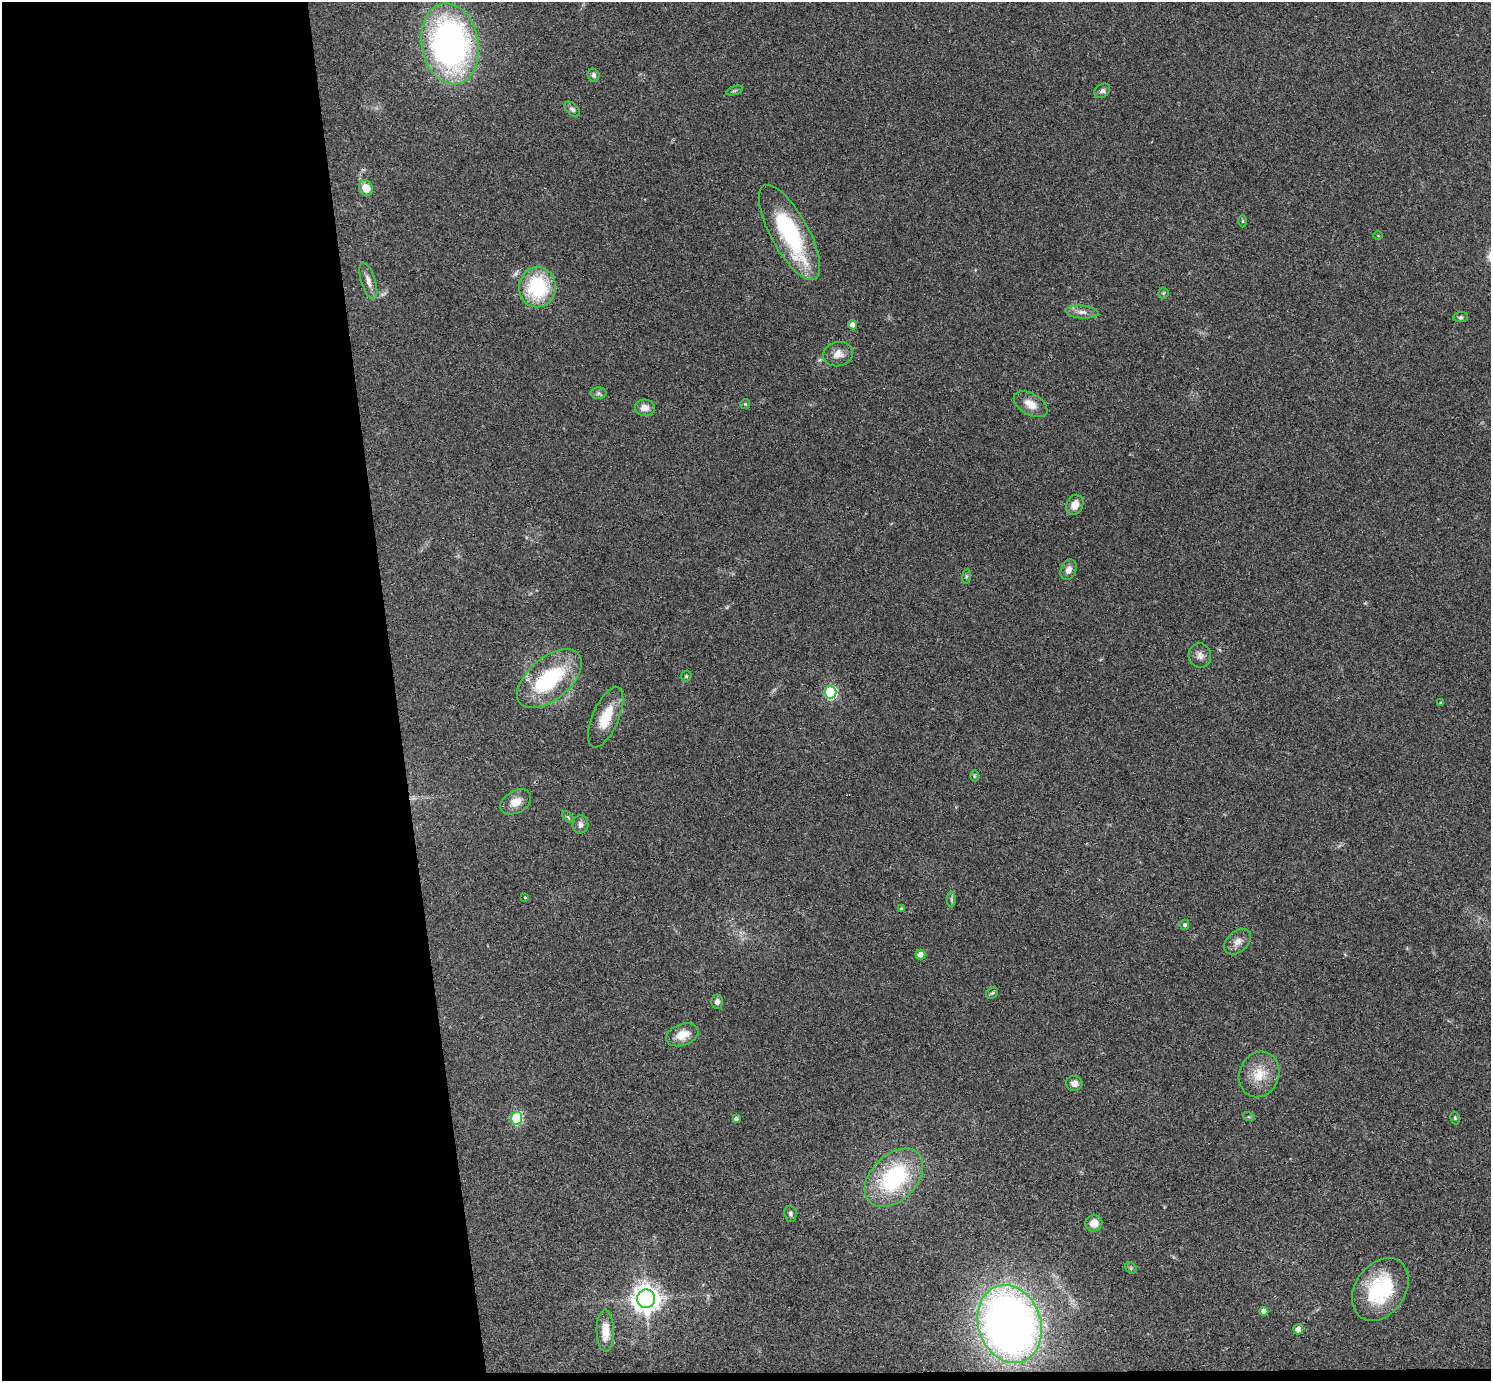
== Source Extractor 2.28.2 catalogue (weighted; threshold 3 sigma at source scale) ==
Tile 7 of 3 x 3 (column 1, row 3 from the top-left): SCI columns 58-1546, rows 238-1616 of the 4582 x 4510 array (HDU 1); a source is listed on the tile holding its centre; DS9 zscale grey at full resolution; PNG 1493 x 1383 px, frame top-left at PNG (2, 2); each listed source drawn as its Kron ellipse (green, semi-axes under 4 px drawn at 4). Shown black and unused: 27% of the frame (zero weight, under 3 of 4 exposures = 6% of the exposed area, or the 3 px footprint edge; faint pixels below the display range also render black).
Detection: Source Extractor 2.28.2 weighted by HDU 2 'WHT'; one run over the whole footprint, this tile lists its part. Background 0.081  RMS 0.0058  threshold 0.026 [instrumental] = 3 sigma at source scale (4.5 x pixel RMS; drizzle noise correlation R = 1.50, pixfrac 1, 0.05/0.05 arcsec/px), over >= 5 px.
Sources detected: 61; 1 too faint to see at this stretch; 1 inside a brighter object's white glare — neither listed nor drawn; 1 inside a brighter listed object's ellipse — not listed separately; the other 58 listed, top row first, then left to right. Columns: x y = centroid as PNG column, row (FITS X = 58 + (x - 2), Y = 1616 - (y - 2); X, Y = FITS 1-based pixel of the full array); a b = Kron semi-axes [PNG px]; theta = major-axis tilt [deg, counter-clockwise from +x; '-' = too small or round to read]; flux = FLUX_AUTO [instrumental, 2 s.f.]
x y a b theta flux
450 44 41 28 -79 220
593 75 6 6 - 1.8
734 91 8 3 19 1.1
1102 91 9 6 36 1.9
572 109 9 5 -44 1.7
366 188 8 6 -60 8.4
1243 221 6 4 -90 0.71
789 232 53 19 -61 60
1378 235 4 3 - 0.39
368 281 19 7 -72 3.9
537 287 20 18 83 45
1163 293 5 5 - 0.79
1082 312 17 6 -4 3.6
1460 317 7 5 6 1.1
852 325 5 4 - 3.3
838 354 15 12 15 5.6
598 393 8 6 0 1.3
745 404 5 5 - 0.77
1031 404 18 10 -30 7.8
645 408 10 8 -6 5
1075 505 10 8 66 6.3
1069 570 11 7 66 3.6
966 576 7 4 82 0.94
1200 656 12 11 - 3.8
686 676 6 5 - 0.84
549 679 38 21 40 54
831 692 6 6 - 70
1441 703 3 3 - 0.73
606 717 32 13 67 17
974 776 6 4 90 0.72
516 802 17 11 31 6.9
568 817 7 4 -45 0.84
580 824 9 8 - 2.7
525 897 3 2 - 0.7
951 899 8 4 -89 1.1
901 909 4 4 - 0.78
1185 925 5 4 - 1.4
1238 942 15 10 43 4.4
920 954 5 5 - 3.9
992 993 6 5 - 1
717 1002 7 6 - 2.3
682 1035 17 10 20 8.9
1259 1074 23 20 67 14
1074 1083 8 7 - 3.6
1249 1117 6 3 -17 0.66
516 1118 6 5 - 45
1455 1118 6 5 - 0.78
736 1119 4 3 - 1.7
894 1178 34 23 44 60
790 1214 8 6 -84 1.7
1094 1223 8 8 - 6.7
1131 1268 6 5 - 0.92
1380 1289 34 25 56 44
646 1299 9 9 - 680
1264 1311 4 4 - 3.7
1010 1324 39 31 -71 450
1298 1329 5 5 - 4.6
605 1331 21 8 -89 9.4
Overlapping masked pixels (flux is a lower limit): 2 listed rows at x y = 450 44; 894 1178